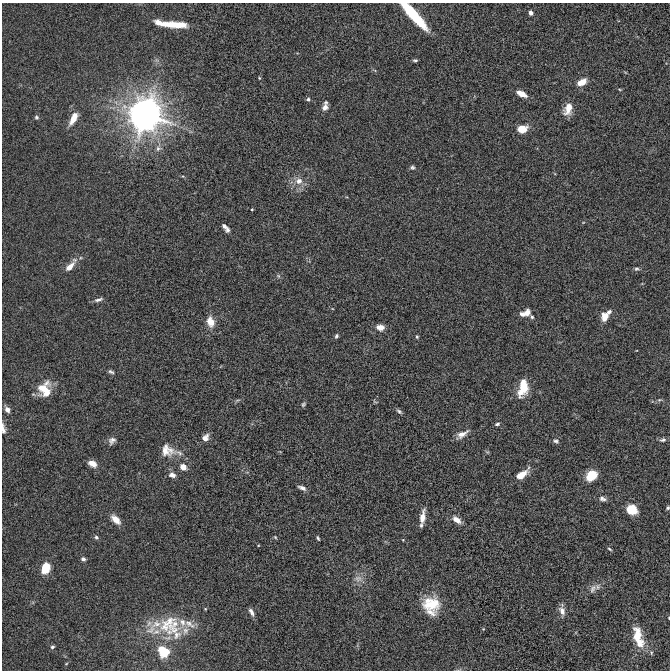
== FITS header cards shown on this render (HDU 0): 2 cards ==
NAXIS1  =                  668 / Axis length
NAXIS2  =                  668 / Axis length

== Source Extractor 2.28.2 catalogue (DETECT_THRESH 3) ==
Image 668 x 668 px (HDU 0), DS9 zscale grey, 1 PNG px = 1 image px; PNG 672 x 672 px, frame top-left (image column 1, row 668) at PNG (2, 3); no overlay
Background 2.52e-05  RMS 0.0039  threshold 0.0118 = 3 sigma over >= 5 px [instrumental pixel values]
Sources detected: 91; all 91 listed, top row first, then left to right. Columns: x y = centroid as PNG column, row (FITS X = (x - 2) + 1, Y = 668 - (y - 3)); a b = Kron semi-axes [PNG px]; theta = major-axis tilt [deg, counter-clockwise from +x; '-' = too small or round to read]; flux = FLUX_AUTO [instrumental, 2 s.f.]
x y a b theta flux
531 13 4 4 - 1.1
413 15 30 7 -48 16
160 23 16 5 -28 2.1
175 24 26 6 -4 7.9
415 60 4 3 - 0.4
259 78 5 3 - 0.24
582 82 9 6 28 3.1
619 89 5 3 - 0.24
521 94 10 5 -27 3.2
308 99 5 4 - 0.52
325 107 9 7 61 1.4
568 109 14 9 69 3.1
145 114 12 11 - 400
36 117 5 5 - 0.46
73 118 14 6 62 3.7
522 129 9 7 5 4.5
158 148 8 6 57 0.97
412 167 6 5 - 0.49
299 181 10 9 - 2.1
252 209 3 2 - 0.24
224 226 6 4 -57 0.71
228 230 6 5 - 0.64
70 267 16 7 45 2.2
637 269 7 6 - 0.57
278 276 6 4 -88 0.37
98 300 12 4 16 0.89
609 312 6 5 - 0.68
527 313 9 7 75 1.5
522 314 6 6 - 1
532 317 5 4 - 0.43
605 317 10 7 72 2.7
210 322 12 9 -71 2.9
380 327 8 6 -7 2.4
336 336 6 4 65 0.48
417 337 5 4 - 0.33
111 372 7 4 -25 0.57
523 382 32 8 74 4
46 383 15 11 20 2
523 388 14 10 -67 4.1
44 389 17 13 8 4.5
46 393 14 8 43 2.2
237 400 9 3 21 0.4
659 400 6 4 42 0.39
375 401 7 4 -44 0.3
303 404 7 4 46 0.44
7 409 6 5 - 1.4
399 411 8 4 -37 0.57
497 424 6 4 23 0.5
3 429 14 5 -83 1
462 434 14 6 31 2
205 438 8 7 - 1.6
112 440 10 7 49 1.2
663 440 8 5 12 0.64
556 441 8 5 -26 0.65
167 450 20 15 -21 4
93 464 9 6 -24 2.3
183 467 7 5 -51 2.2
172 475 9 7 -18 1.3
521 475 14 6 37 3.8
591 476 9 7 43 9
302 488 10 5 -22 0.95
602 499 10 6 -14 0.95
668 508 5 4 - 0.39
631 509 10 8 -23 6.7
422 517 14 5 82 2.9
116 519 12 7 -44 2.5
457 520 11 6 -35 1.9
96 537 6 5 - 0.53
275 537 5 3 - 0.27
318 538 5 3 - 0.36
609 549 6 4 -29 0.38
83 559 5 4 - 0.79
46 568 9 6 72 7.9
358 578 11 9 1 1.6
593 589 14 8 53 1.6
431 604 21 16 -5 7.8
562 611 13 7 -74 1.6
251 612 10 5 -60 1.1
430 612 15 7 -26 2
669 618 3 2 - 0.18
182 622 15 10 -78 2.8
167 624 32 28 71 13
189 624 20 8 -30 2.8
154 626 37 11 42 5.8
185 631 11 8 73 1.5
176 635 28 15 -90 5.9
637 636 17 9 -85 6.2
639 643 12 11 - 2.7
52 647 5 4 - 0.48
163 651 10 8 -48 9.5
651 653 5 3 - 0.25
At the frame edge (FLAGS 8, measured only in part): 4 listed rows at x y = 413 15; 3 429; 668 508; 669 618